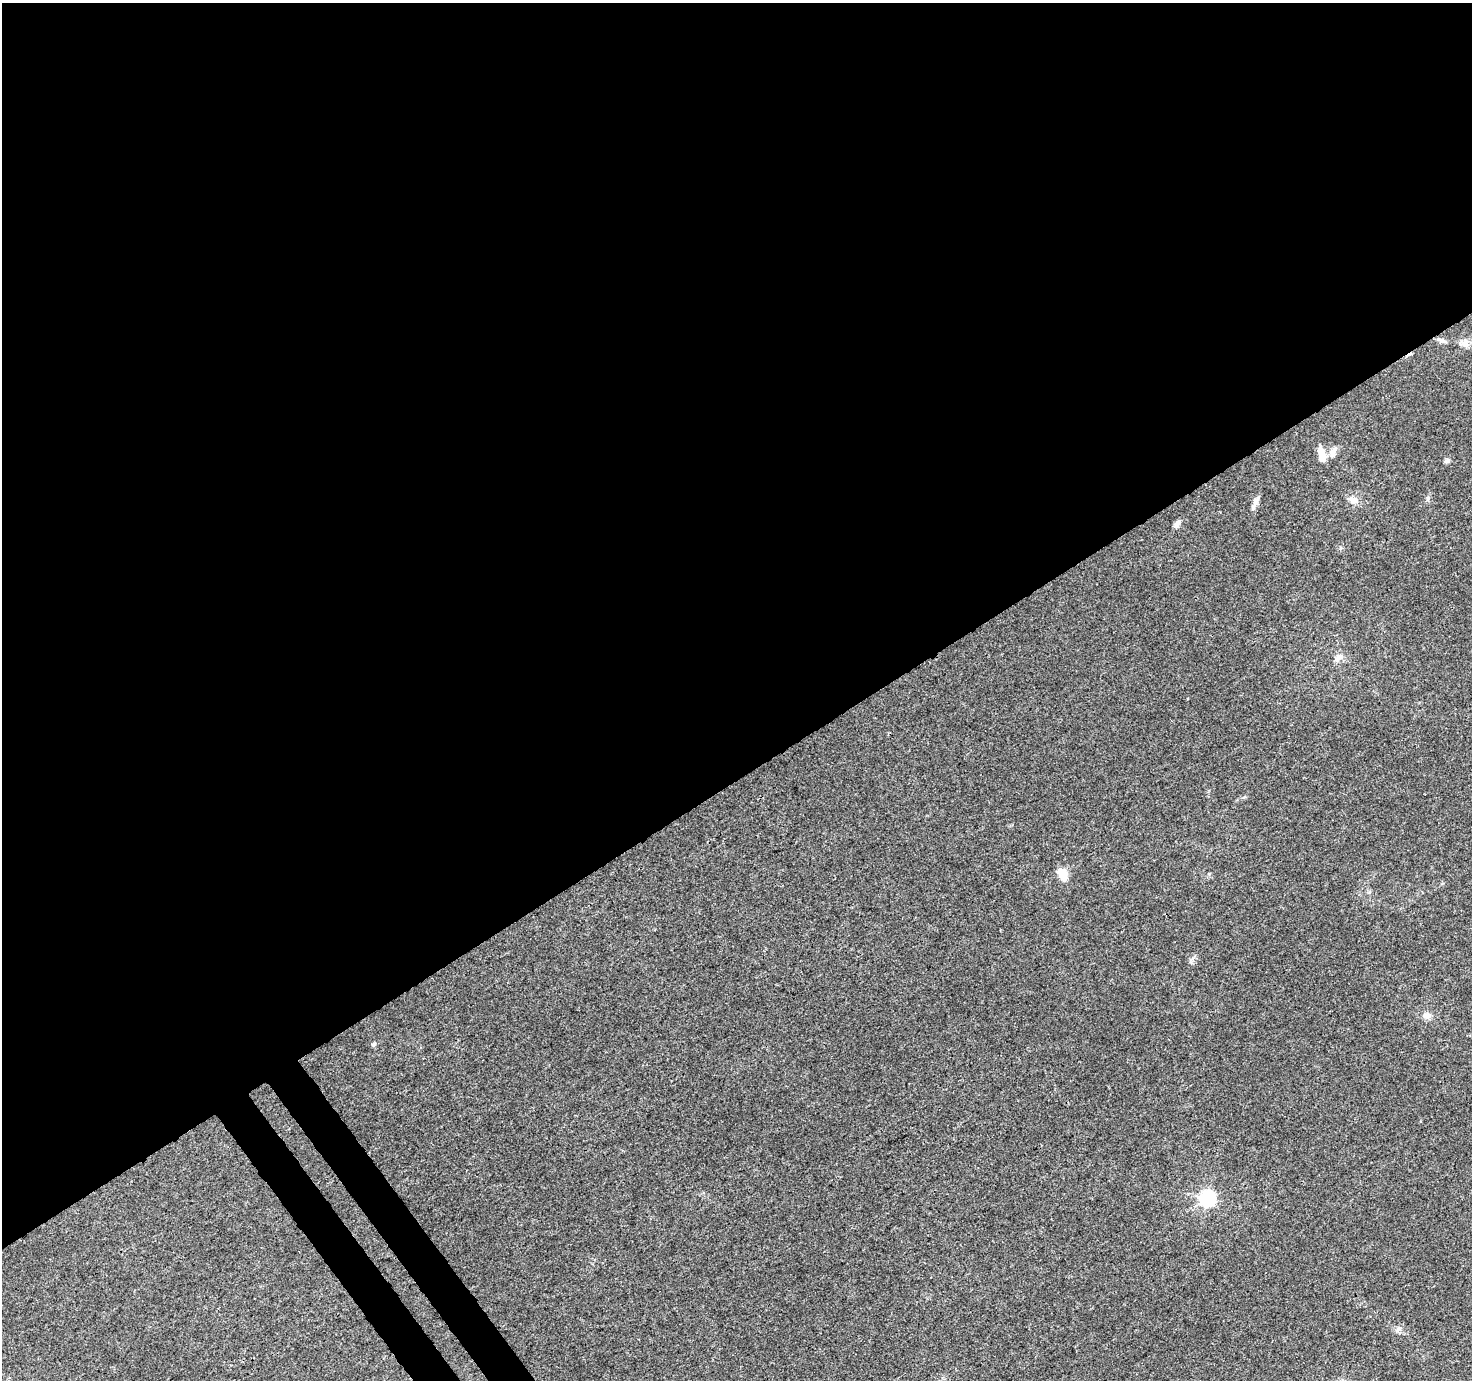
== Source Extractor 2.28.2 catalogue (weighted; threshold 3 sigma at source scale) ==
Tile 2 of 4 x 4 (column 2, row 1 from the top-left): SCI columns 1520-2989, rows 4292-5669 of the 5982 x 5889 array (HDU 1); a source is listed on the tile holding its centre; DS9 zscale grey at full resolution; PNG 1474 x 1382 px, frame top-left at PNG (2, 3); no overlay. Shown black and unused: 58% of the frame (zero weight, under 3 of 4 exposures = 5% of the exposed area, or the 3 px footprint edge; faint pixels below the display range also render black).
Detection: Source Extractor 2.28.2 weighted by HDU 2 'WHT'; one run over the whole footprint, this tile lists its part. Background 0.00969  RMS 0.0027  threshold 0.0121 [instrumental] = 3 sigma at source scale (4.5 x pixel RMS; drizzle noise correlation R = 1.50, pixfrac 1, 0.0396/0.0396 arcsec/px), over >= 5 px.
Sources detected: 16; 1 inside a brighter object's white glare — not listed; the other 15 listed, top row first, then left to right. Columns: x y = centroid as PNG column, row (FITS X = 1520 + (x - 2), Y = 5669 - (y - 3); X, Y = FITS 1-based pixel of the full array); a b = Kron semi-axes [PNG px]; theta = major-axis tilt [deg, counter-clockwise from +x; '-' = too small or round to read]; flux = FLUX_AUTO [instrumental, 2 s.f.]
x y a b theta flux
1442 340 15 5 -20 0.94
1464 343 16 10 -18 2.1
1321 452 12 10 -61 2.2
1333 452 15 8 66 1.8
1447 461 7 6 - 0.68
1428 498 6 5 - 0.51
1353 500 14 9 -21 2
1256 501 16 6 66 1.4
1177 523 10 6 60 1.4
1338 657 13 8 43 1.6
1062 874 17 10 -65 3.5
1427 1016 10 9 - 1.5
374 1044 7 5 17 0.51
1208 1198 7 6 - 77
1398 1329 8 6 22 0.88
Unlisted compact peaks at least as high as the median listed source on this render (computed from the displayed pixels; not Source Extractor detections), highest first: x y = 1209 874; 1191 962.